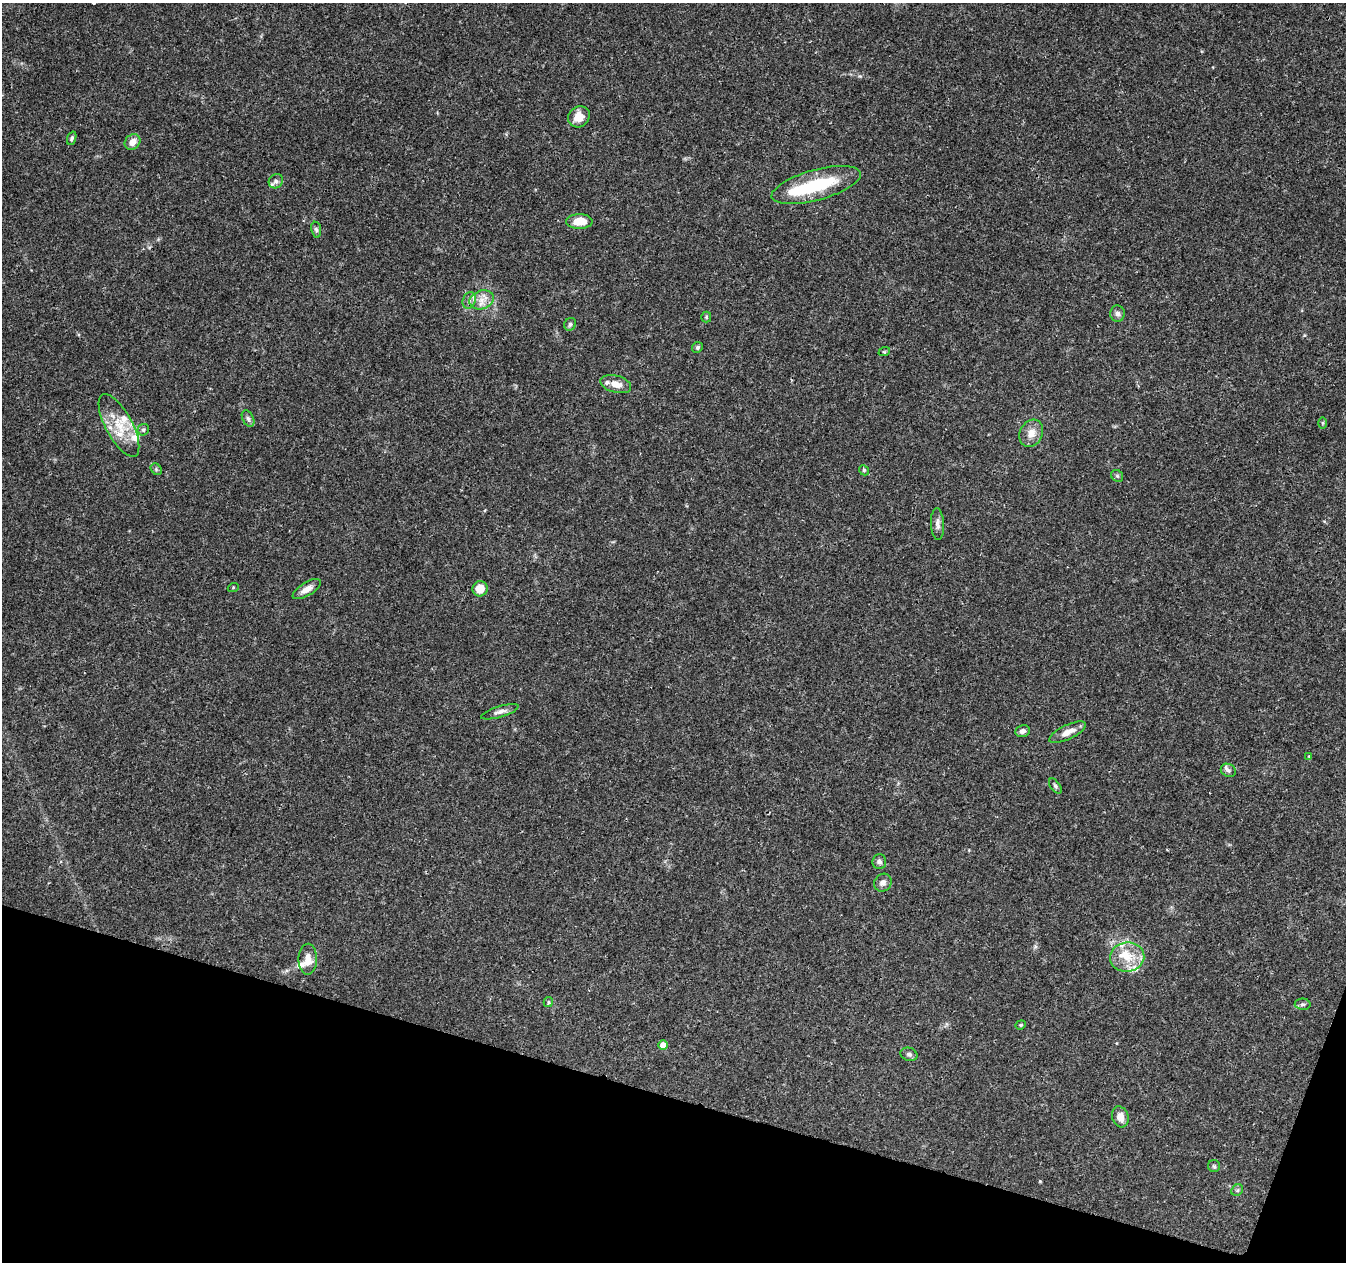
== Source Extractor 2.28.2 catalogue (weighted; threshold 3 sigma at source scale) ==
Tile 15 of 4 x 4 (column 3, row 4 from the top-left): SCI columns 2699-4042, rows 284-1543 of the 5390 x 5544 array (HDU 1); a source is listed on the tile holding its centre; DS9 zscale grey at full resolution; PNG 1348 x 1264 px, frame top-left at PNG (2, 3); each listed source drawn as its Kron ellipse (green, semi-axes under 4 px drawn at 4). Shown black and unused: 14% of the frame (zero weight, under 3 of 4 exposures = <1% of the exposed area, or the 3 px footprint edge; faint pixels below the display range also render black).
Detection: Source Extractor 2.28.2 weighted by HDU 2 'WHT'; one run over the whole footprint, this tile lists its part. Background 0.0503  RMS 0.0025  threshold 0.0115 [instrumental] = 3 sigma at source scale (4.5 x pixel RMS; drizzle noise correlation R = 1.50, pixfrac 1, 0.0396/0.0396 arcsec/px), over >= 5 px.
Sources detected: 55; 1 inside a brighter object's white glare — neither listed nor drawn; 9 inside a brighter listed object's ellipse — not listed separately; the other 45 listed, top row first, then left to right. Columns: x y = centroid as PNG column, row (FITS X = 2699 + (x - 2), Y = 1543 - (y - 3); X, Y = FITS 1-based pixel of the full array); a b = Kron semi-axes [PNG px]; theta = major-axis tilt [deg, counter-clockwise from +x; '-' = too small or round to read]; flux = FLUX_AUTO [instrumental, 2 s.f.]
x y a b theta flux
579 117 11 10 - 3.2
72 138 7 4 69 0.53
132 142 9 7 43 2.2
276 181 7 6 - 0.74
816 185 46 15 15 16
579 221 13 7 1 4.3
316 230 8 5 -80 0.51
469 300 8 6 70 0.95
482 300 12 9 17 2.5
1117 314 8 7 - 0.94
706 317 5 5 - 0.32
570 324 7 5 59 0.53
697 347 6 5 - 0.56
884 352 6 3 18 0.25
616 384 15 8 -15 2.5
248 418 9 5 -63 0.71
1323 423 6 4 -90 0.3
119 425 35 13 -62 7
143 430 6 5 - 0.56
1031 433 14 11 61 2.6
156 469 6 5 - 0.46
864 470 5 4 - 0.38
1117 476 6 5 - 0.44
937 524 16 6 -87 1.2
233 588 5 3 - 0.24
307 589 16 6 32 2.1
480 589 8 7 - 3.4
500 712 19 5 17 1.3
1022 731 7 6 - 1
1068 732 20 7 25 2.5
1309 756 4 4 - 0.21
1228 770 8 6 -31 0.7
1055 786 9 4 -53 0.52
879 861 7 7 - 0.82
883 883 9 8 - 1.1
1127 957 17 15 7 4.9
308 959 15 9 89 2.8
548 1002 5 4 - 0.35
1303 1004 8 5 -1 0.55
1021 1025 5 4 - 0.34
663 1045 5 5 - 2.5
909 1054 9 6 -18 0.71
1120 1117 11 8 -72 2.3
1214 1166 6 6 - 0.45
1237 1190 6 5 - 0.42